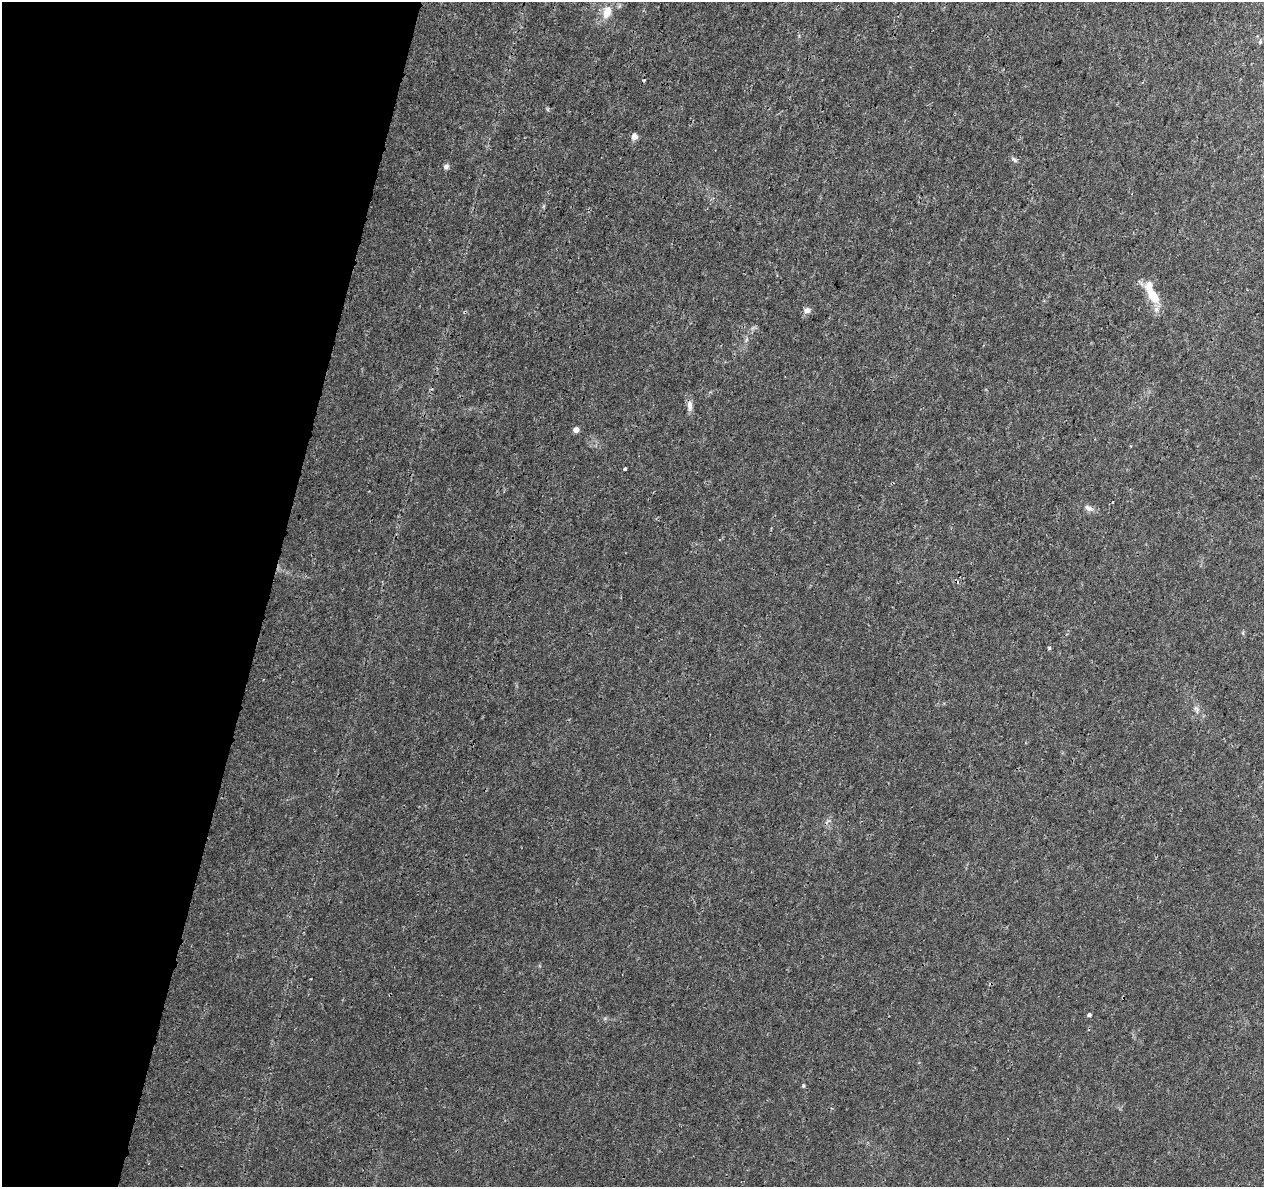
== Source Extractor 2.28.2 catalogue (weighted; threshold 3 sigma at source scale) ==
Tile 9 of 4 x 4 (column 1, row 3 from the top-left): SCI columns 2-1263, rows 1411-2595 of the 5060 x 5251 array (HDU 1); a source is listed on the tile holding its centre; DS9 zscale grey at full resolution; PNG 1266 x 1189 px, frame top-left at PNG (2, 2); no overlay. Shown black and unused: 21% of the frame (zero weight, under 3 of 4 exposures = <1% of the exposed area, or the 3 px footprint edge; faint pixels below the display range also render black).
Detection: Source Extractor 2.28.2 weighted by HDU 2 'WHT'; one run over the whole footprint, this tile lists its part. Background 0.00727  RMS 0.0015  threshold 0.00661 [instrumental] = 3 sigma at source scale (4.5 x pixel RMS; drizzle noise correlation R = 1.50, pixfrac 1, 0.0396/0.0396 arcsec/px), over >= 5 px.
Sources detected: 18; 1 cosmic-ray / hot-pixel residue — not listed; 1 inside a brighter listed object's ellipse — not listed separately; the other 16 listed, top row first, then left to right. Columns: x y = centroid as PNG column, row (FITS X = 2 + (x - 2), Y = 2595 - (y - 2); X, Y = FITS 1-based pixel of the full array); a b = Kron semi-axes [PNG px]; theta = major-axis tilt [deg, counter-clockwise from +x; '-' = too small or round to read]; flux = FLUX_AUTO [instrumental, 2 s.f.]
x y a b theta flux
607 12 20 11 71 2.1
1260 42 5 5 - 0.22
644 80 3 3 - 0.26
634 137 5 5 - 1.4
1014 160 11 3 -40 0.31
446 167 7 6 - 0.42
1153 296 24 11 -54 3.5
807 310 8 7 - 0.69
690 406 15 7 -88 0.85
576 430 5 4 - 0.99
625 469 3 3 - 0.52
1089 508 13 7 -28 0.7
1049 648 4 3 - 0.26
1196 709 10 5 -62 0.44
1089 1015 3 3 - 0.88
803 1085 5 4 - 0.18